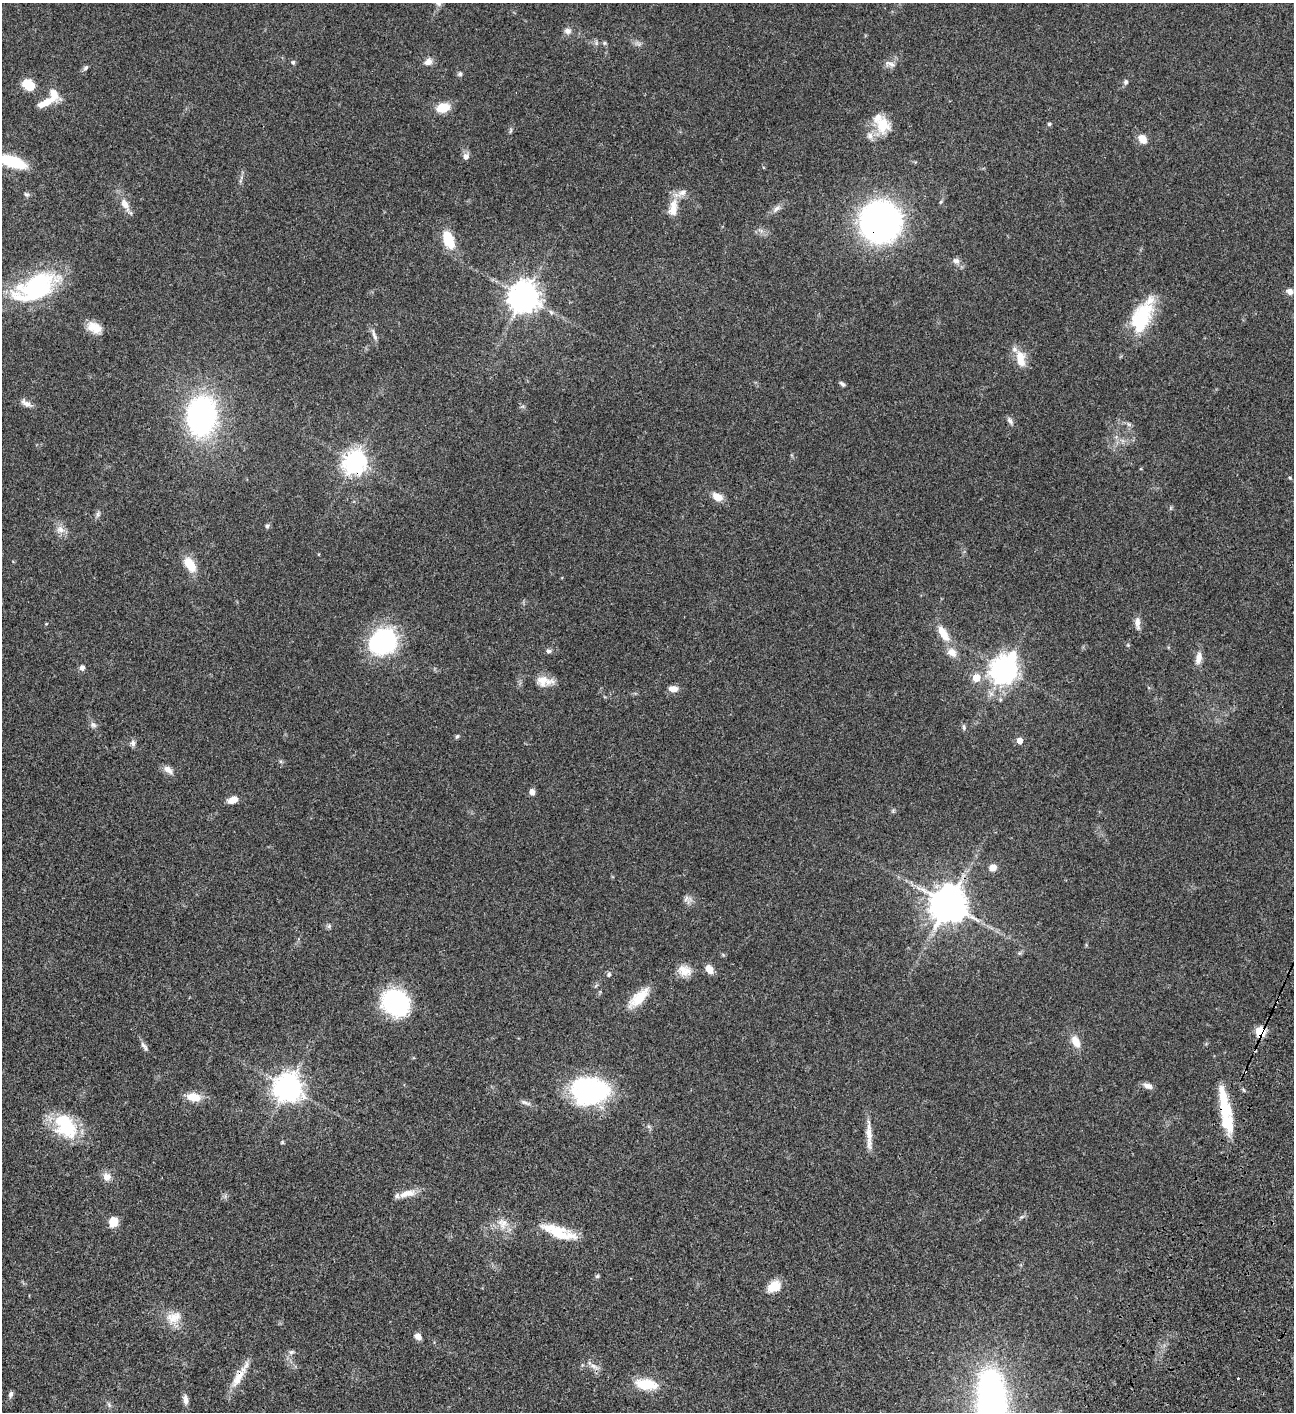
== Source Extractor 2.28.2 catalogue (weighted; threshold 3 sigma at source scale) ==
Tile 6 of 4 x 4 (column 2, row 2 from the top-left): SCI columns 1798-3089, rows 3023-4432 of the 6050 x 6047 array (HDU 1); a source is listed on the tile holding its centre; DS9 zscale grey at full resolution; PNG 1296 x 1414 px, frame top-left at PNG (2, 3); no overlay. Shown black and unused: <1% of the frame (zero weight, under 3 of 4 exposures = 13% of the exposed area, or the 3 px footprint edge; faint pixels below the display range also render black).
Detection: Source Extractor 2.28.2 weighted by HDU 2 'WHT'; one run over the whole footprint, this tile lists its part. Background 0.0649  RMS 0.0059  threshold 0.0264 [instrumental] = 3 sigma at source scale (4.5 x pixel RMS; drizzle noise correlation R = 1.50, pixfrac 1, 0.05/0.05 arcsec/px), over >= 5 px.
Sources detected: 111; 1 cosmic-ray / hot-pixel residue — not listed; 7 inside a brighter listed object's ellipse — not listed separately; the other 103 listed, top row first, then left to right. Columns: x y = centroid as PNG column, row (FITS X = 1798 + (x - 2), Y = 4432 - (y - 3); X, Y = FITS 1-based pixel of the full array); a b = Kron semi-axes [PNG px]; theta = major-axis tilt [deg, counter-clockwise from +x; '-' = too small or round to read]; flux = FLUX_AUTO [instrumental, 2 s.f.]
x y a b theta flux
438 3 9 7 -64 1.9
568 31 9 7 -9 2.3
604 43 6 5 - 0.82
293 62 6 5 - 0.98
428 62 11 9 36 3.1
890 64 16 6 -20 2.3
86 68 7 5 46 1.2
460 74 6 6 - 1.1
1126 82 7 6 - 1.3
28 85 12 8 -32 12
45 103 23 7 23 8.4
443 108 12 9 16 11
1049 124 5 4 - 0.92
882 125 21 16 -76 14
511 131 8 3 71 0.88
870 136 11 8 -78 2.9
1142 139 10 8 -58 5.9
466 156 8 7 - 2.5
13 161 28 10 -19 27
26 194 7 5 -28 1.1
941 202 6 4 47 0.78
125 204 19 9 -61 5.3
673 208 25 11 82 8.4
777 209 13 6 36 2.6
880 222 25 24 - 260
448 240 26 13 -69 12
956 261 10 8 -17 2.4
36 287 51 26 26 68
1290 291 7 6 - 2.7
524 297 10 10 - 710
1141 318 40 22 65 31
94 327 18 11 -26 7.7
374 335 17 5 -73 2.3
1021 362 19 13 -86 7.2
842 384 8 5 -45 1.3
26 404 15 7 -31 3
202 416 30 22 83 140
1010 421 11 6 -51 1.8
355 462 8 7 - 430
1290 478 5 3 - 0.57
717 497 11 7 -28 6.5
98 514 10 5 66 1.5
267 526 6 5 - 0.99
60 529 11 10 - 3.8
190 564 16 9 -57 12
1137 623 18 7 -87 3.1
46 624 4 4 - 0.5
943 633 22 9 -58 9
382 642 30 25 39 65
548 651 7 6 - 1.4
1199 658 17 8 80 4.3
82 667 6 6 - 2.2
1004 669 10 8 59 580
976 678 5 5 - 12
544 681 23 12 -3 7.2
673 689 10 7 -3 4.3
93 725 9 7 -44 1.8
964 727 7 5 -71 1.1
457 736 7 4 62 0.86
1020 741 5 5 - 5.7
133 743 9 6 -73 1.8
168 770 13 8 -40 3.4
532 792 7 6 - 2.8
233 800 10 6 25 6.5
993 868 7 6 - 5.2
686 899 10 5 63 1.6
948 904 12 11 - 1100
329 926 7 5 47 1
709 969 9 7 -56 5.5
685 970 19 13 -22 6.6
609 974 7 6 - 1.1
639 998 29 11 43 12
395 1003 30 25 -37 52
1260 1032 11 10 - 9.2
1076 1041 15 9 -63 6.3
144 1046 14 5 -55 2
1148 1086 12 7 -21 2.8
287 1088 9 9 - 600
589 1091 35 25 1 79
194 1097 16 9 -10 9.3
525 1103 16 5 -20 1.9
1223 1106 45 13 -83 22
66 1126 31 22 -53 31
869 1135 42 6 -88 6.6
282 1142 5 5 - 0.62
107 1177 12 10 -47 3.9
407 1194 24 9 13 6.2
1021 1217 6 5 - 0.99
113 1221 11 9 74 6.6
502 1223 16 14 -55 6.9
559 1232 47 14 -19 17
597 1276 6 5 - 0.87
774 1286 16 12 28 8.5
174 1317 23 15 14 9
418 1336 8 7 - 2.9
291 1352 8 5 15 1.4
594 1366 14 5 -30 2.6
238 1378 33 10 58 9.3
646 1384 28 13 -7 14
11 1394 8 5 71 1.4
185 1400 14 6 -83 2.7
992 1402 41 17 -85 330
109 1405 9 5 -64 1.2
Overlapping masked pixels (flux is a lower limit): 5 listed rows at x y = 880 222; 355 462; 1260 1032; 1223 1106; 238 1378
Isophote crosses this tile's border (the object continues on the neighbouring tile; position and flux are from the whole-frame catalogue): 3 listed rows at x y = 438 3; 13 161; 992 1402